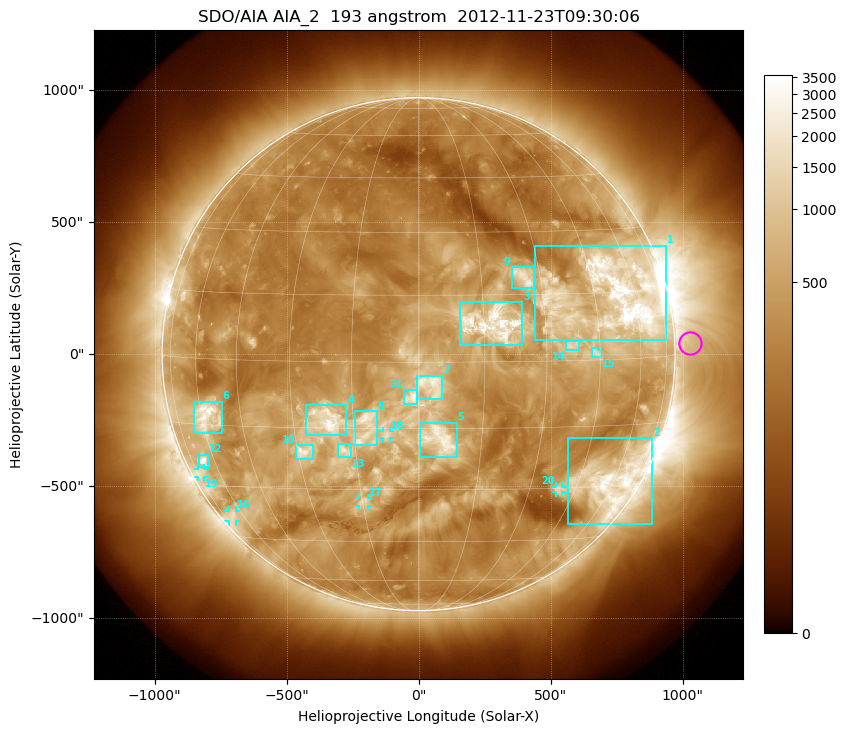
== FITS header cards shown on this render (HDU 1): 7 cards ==
TELESCOP= 'SDO/AIA'
INSTRUME= 'AIA_2'
WAVELNTH=                  193
WAVEUNIT= 'angstrom'
DATE-OBS= '2012-11-23T09:30:06.84'
CTYPE1  = 'HPLN-TAN'
CTYPE2  = 'HPLT-TAN'

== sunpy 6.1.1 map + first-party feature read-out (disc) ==
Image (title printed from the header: SDO/AIA AIA_2  193 angstrom  2012-11-23T09:30:06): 1024 x 1024 px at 2.4 arcsec/px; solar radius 972 arcsec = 405 px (full disc in frame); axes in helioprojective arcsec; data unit not stated in the header (colour bar unlabelled)
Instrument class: DISC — disc imager (sunpy class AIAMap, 193 A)
Bright regions (active regions / flare kernels): reference = the median radial profile (limb darkening/brightening removed); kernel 9 px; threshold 5 sigma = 820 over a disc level ~293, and >= 1.15x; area >= 12 px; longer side >= 10 px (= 24 arcsec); searched inside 0.97 R_sun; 22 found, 20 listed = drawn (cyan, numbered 1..; 5 of them under ~33 arcsec drawn as corner ticks so the feature stays visible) (cap 20 boxes per figure: the strongest are kept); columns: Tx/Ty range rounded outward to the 5 arcsec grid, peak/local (2 s.f.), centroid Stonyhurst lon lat
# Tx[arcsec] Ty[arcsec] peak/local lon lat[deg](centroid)
1 440..940 50..410 16 +52 +15
2 565..885 -645..-320 7.8 +58 -29
3 155..395 30..200 7.9 +17 +8
4 -425..-270 -310..-195 9.5 -22 -13
5 5..145 -390..-260 6.1 +5 -17
6 -850..-745 -300..-180 10 -58 -13
7 -5..90 -170..-80 5.2 +3 -5
8 -245..-155 -345..-215 5.9 -12 -15
9 350..440 250..330 7.3 +26 +19
10 -465..-400 -395..-345 8.3 -28 -21
11 -55..-5 -190..-135 5.6 -1 -8
12 -835..-795 -430..-380 8.6 -66 -24
13 -305..-255 -390..-340 5.4 -18 -20
14 560..610 15..50 5.1 +37 +3
15 655..690 -15..25 5.1 +44 +2
16 -720..-690 -635..-590 3.8 -67 -38
17 -225..-190 -575..-545 5.2 -15 -33
18 -135..-105 -320..-290 3.6 -7 -16
19 -835..-810 -465..-435 3.8 -71 -27
20 520..545 -525..-500 5 +39 -30
Off-limb structures (1.02-1.3 R_sun): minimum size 162 px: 4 found; the strongest spans PA ~235..310 deg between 1.02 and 1.3 R_sun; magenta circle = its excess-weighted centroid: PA ~270 deg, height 1.06 R_sun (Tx ~1030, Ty ~40 arcsec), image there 1.6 x the reference